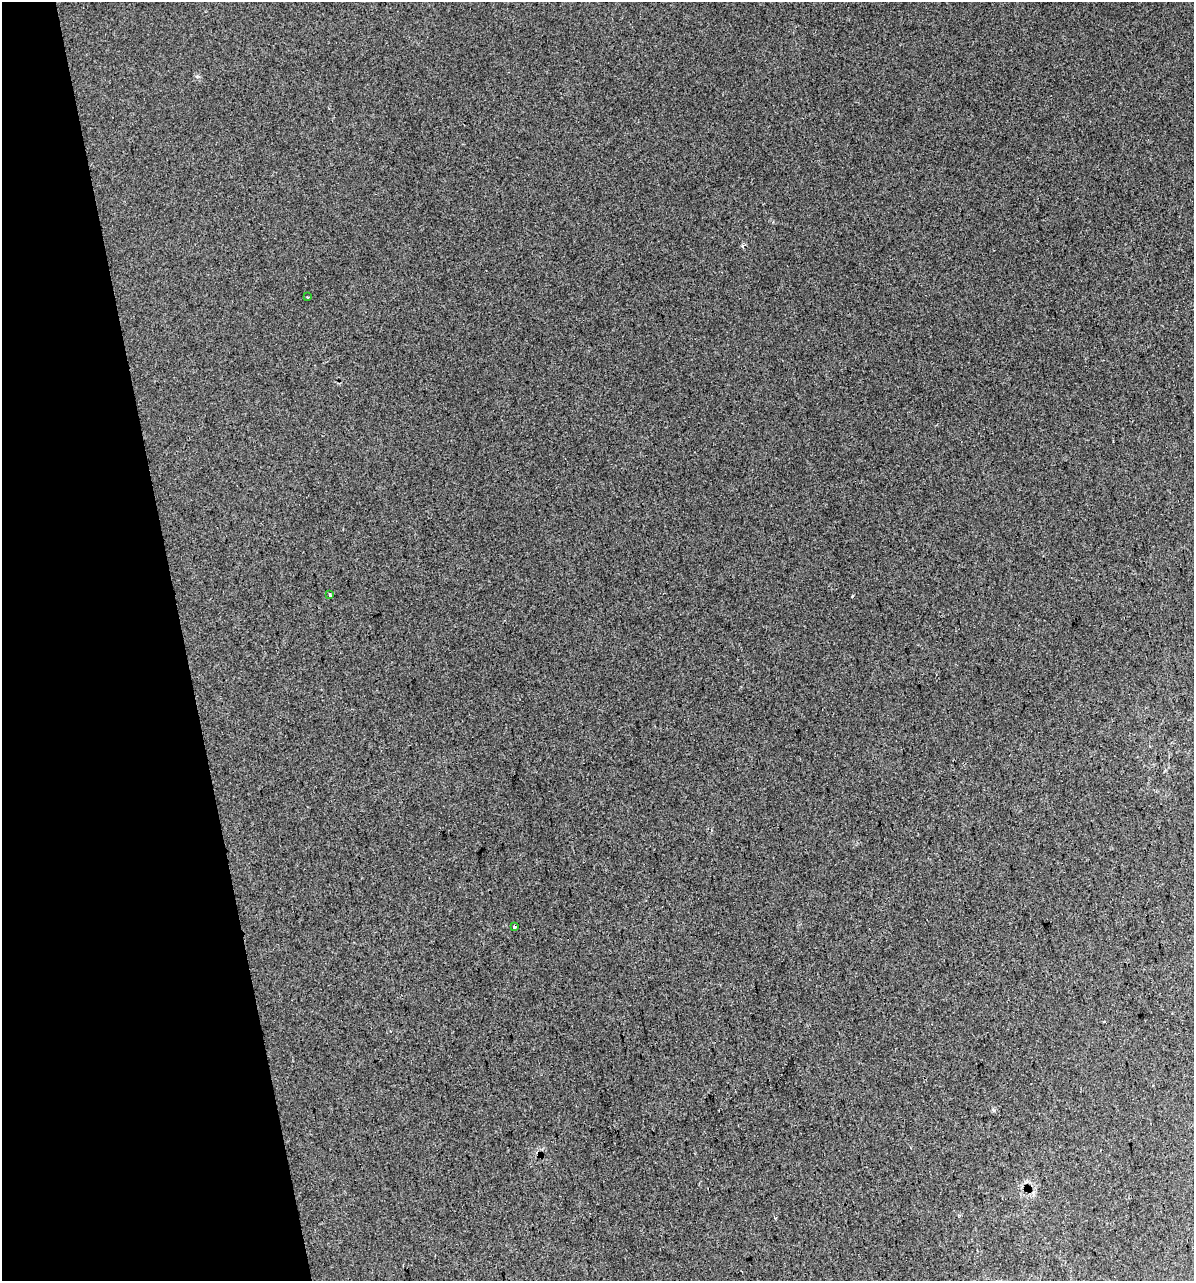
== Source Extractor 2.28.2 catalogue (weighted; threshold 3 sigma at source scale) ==
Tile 5 of 4 x 4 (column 1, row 2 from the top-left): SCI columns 55-1246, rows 2599-3877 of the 4924 x 5196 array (HDU 1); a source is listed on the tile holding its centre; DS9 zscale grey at full resolution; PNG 1196 x 1283 px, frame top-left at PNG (2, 2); each listed source drawn as its Kron ellipse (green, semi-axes under 4 px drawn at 4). Shown black and unused: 15% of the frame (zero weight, under 2 of 3 exposures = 2% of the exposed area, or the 3 px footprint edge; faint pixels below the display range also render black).
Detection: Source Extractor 2.28.2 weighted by HDU 2 'WHT'; one run over the whole footprint, this tile lists its part. Background 0.0387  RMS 0.01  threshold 0.0466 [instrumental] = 3 sigma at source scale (4.5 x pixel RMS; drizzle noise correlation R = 1.50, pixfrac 1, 0.0396/0.0396 arcsec/px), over >= 5 px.
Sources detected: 5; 2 cosmic-ray / hot-pixel residue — neither listed nor drawn; the other 3 listed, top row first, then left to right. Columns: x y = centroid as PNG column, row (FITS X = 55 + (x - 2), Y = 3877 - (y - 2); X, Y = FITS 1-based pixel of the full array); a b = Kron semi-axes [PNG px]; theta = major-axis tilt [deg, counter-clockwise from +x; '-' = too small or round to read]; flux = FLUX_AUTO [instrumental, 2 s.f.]
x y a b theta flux
307 297 3 2 - 0.87
330 594 3 3 - 3
514 927 3 3 - 7.3